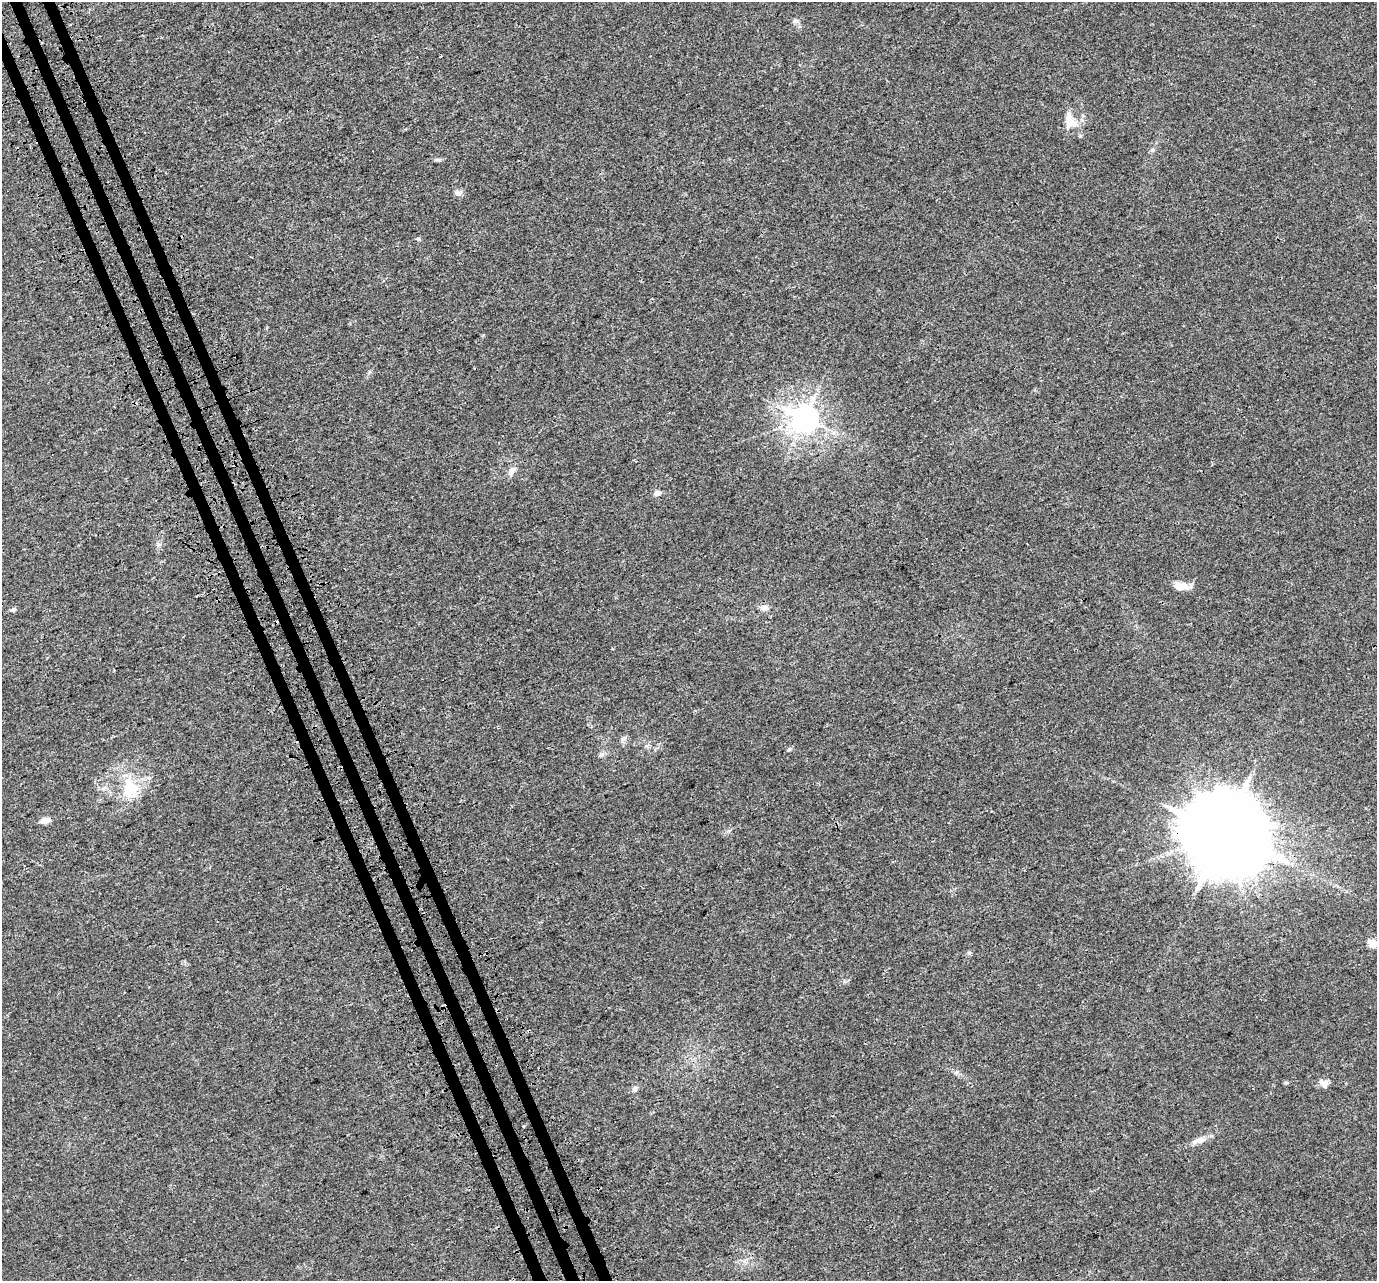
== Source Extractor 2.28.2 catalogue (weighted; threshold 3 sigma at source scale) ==
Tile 11 of 4 x 4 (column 3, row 3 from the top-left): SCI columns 2826-4200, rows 1442-2720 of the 5654 x 5495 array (HDU 1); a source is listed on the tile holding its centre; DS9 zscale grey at full resolution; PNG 1379 x 1283 px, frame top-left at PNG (2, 2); no overlay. Shown black and unused: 3% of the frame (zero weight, under 3 of 4 exposures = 6% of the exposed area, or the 3 px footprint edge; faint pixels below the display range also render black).
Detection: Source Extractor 2.28.2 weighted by HDU 2 'WHT'; one run over the whole footprint, this tile lists its part. Background 0.00395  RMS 0.0025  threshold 0.0112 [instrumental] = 3 sigma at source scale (4.5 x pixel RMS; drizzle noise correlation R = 1.50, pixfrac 1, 0.0396/0.0396 arcsec/px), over >= 5 px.
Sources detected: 27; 2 cosmic-ray / hot-pixel residue — not listed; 1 inside a brighter listed object's ellipse — not listed separately; the other 24 listed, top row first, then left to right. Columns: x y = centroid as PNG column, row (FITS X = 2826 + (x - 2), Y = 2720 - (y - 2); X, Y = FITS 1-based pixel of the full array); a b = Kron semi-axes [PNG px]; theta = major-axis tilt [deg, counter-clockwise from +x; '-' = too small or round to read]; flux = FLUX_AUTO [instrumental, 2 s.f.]
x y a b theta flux
795 20 8 5 -17 0.6
1070 121 23 15 -65 4.3
1153 150 6 5 - 0.47
439 160 7 4 -1 0.45
458 193 10 8 -18 0.94
805 418 8 8 - 330
512 471 15 7 56 1.4
657 493 10 7 19 0.96
1181 586 21 8 -2 2.9
764 608 6 5 - 2.5
13 610 7 5 23 0.73
114 670 3 3 - 0.29
624 739 7 5 45 0.64
789 749 6 5 - 0.54
601 755 10 5 14 0.68
130 788 29 22 -62 9.1
45 820 10 6 15 1.8
1224 833 23 21 -11 4100
1372 943 14 11 -23 1.9
969 953 6 5 - 0.41
1286 1083 6 4 -1 0.34
1325 1084 13 8 74 1.3
635 1089 8 7 - 0.71
1199 1140 20 8 19 1.9
Overlapping masked pixels (flux is a lower limit): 1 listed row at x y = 1224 833
Isophote crosses this tile's border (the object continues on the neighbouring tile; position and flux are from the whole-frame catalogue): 1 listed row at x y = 1372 943
Unlisted compact peaks at least as high as the median listed source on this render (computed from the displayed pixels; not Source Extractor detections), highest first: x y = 418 239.